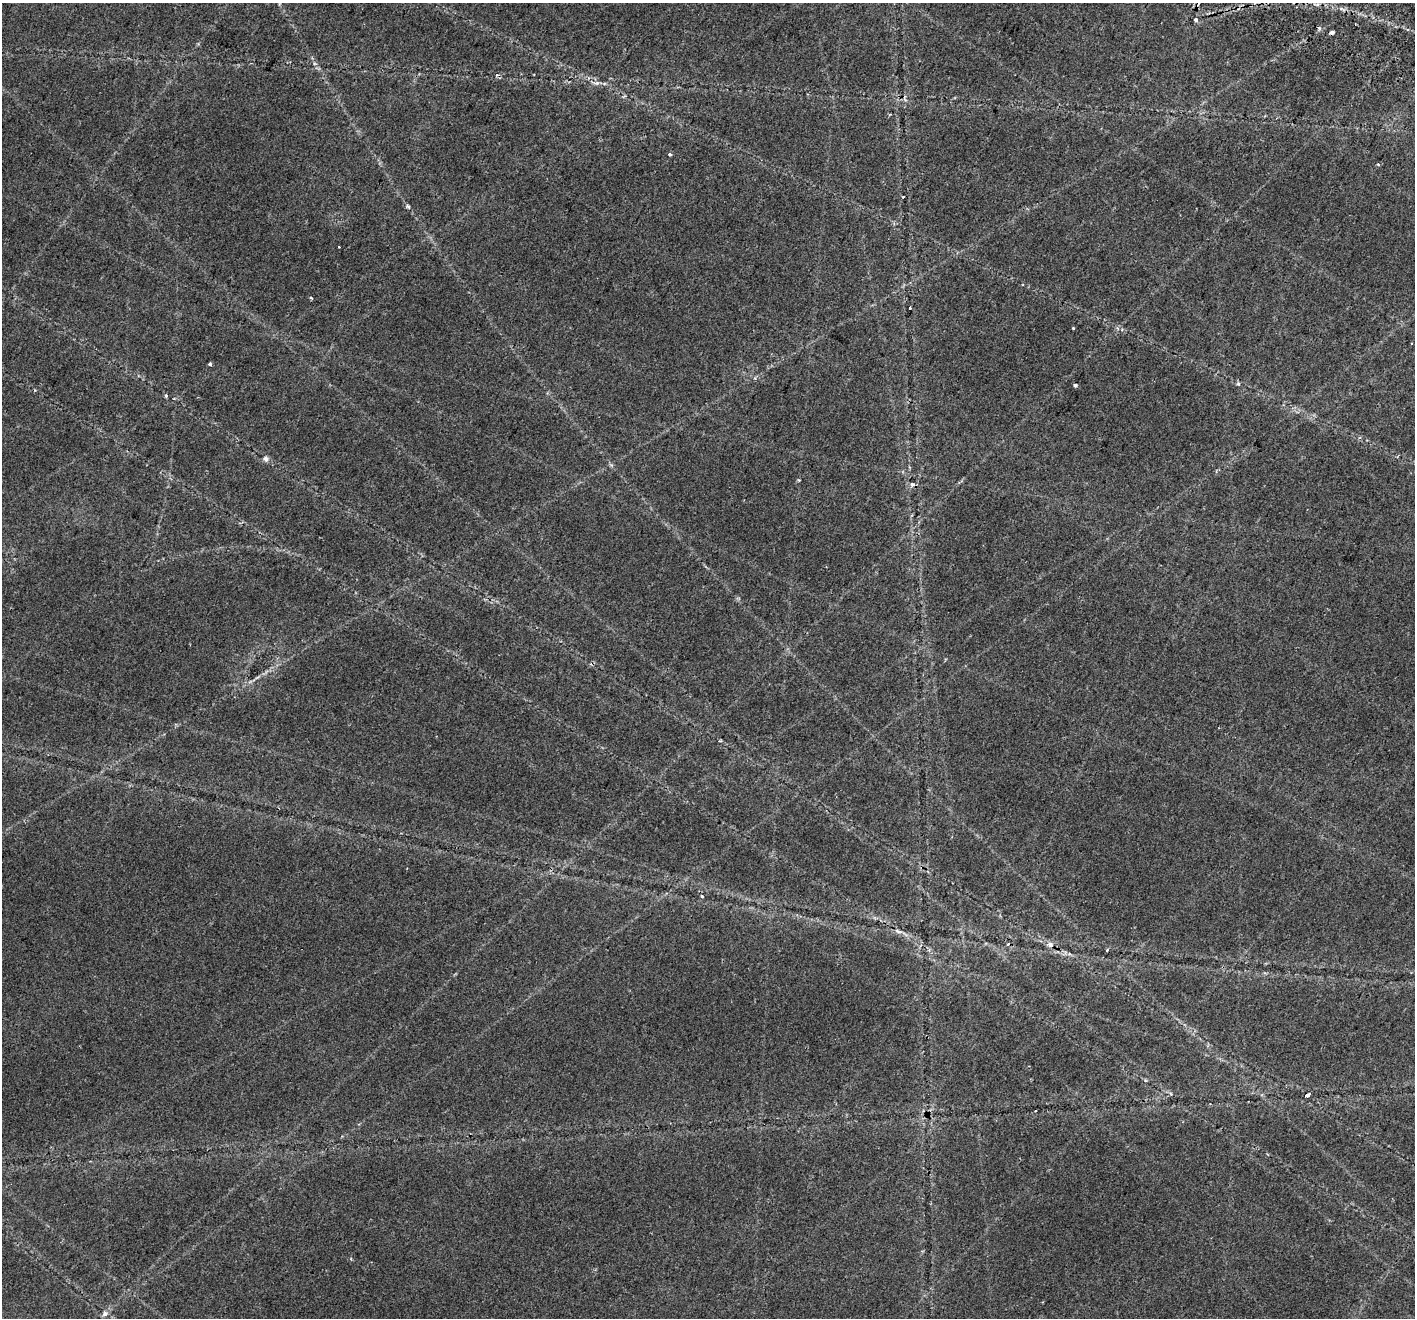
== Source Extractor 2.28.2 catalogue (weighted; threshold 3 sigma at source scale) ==
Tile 10 of 4 x 4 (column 2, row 3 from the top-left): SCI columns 1477-2889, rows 1661-2976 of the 5770 x 5890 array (HDU 1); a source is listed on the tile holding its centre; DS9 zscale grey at full resolution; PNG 1417 x 1320 px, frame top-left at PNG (2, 3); no overlay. Shown black and unused: <1% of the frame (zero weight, under 2 of 3 exposures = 4% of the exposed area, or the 3 px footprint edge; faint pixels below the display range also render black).
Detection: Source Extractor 2.28.2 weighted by HDU 2 'WHT'; one run over the whole footprint, this tile lists its part. Background 0.0599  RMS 0.0067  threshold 0.0301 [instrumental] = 3 sigma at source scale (4.5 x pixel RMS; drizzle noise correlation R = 1.50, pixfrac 1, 0.0396/0.0396 arcsec/px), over >= 5 px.
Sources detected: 27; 5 cosmic-ray / hot-pixel residue — not listed; the other 22 listed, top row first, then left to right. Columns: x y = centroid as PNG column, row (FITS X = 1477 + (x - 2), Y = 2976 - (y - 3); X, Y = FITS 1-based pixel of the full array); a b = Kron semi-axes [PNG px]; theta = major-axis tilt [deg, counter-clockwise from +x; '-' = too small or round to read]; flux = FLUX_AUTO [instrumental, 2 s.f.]
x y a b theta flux
1196 20 5 5 - 1.5
1319 28 3 3 - 2.1
1332 33 4 3 - 6.6
597 83 8 5 11 1.8
670 155 4 4 - 1.3
903 197 2 2 - 0.74
408 206 8 4 -53 1.1
311 298 3 3 - 1.2
910 308 3 2 - 0.66
1073 328 3 3 - 1.6
210 365 4 3 - 2
1238 383 5 5 - 0.93
1075 385 4 3 - 3.3
166 396 4 4 - 0.82
266 459 8 6 -30 2.2
799 480 3 3 - 0.91
912 484 6 6 - 2
702 896 3 3 - 1.2
898 931 11 5 -24 2.1
1050 944 8 7 - 2.9
1307 1095 5 3 - 4.3
105 1314 9 6 40 1.9